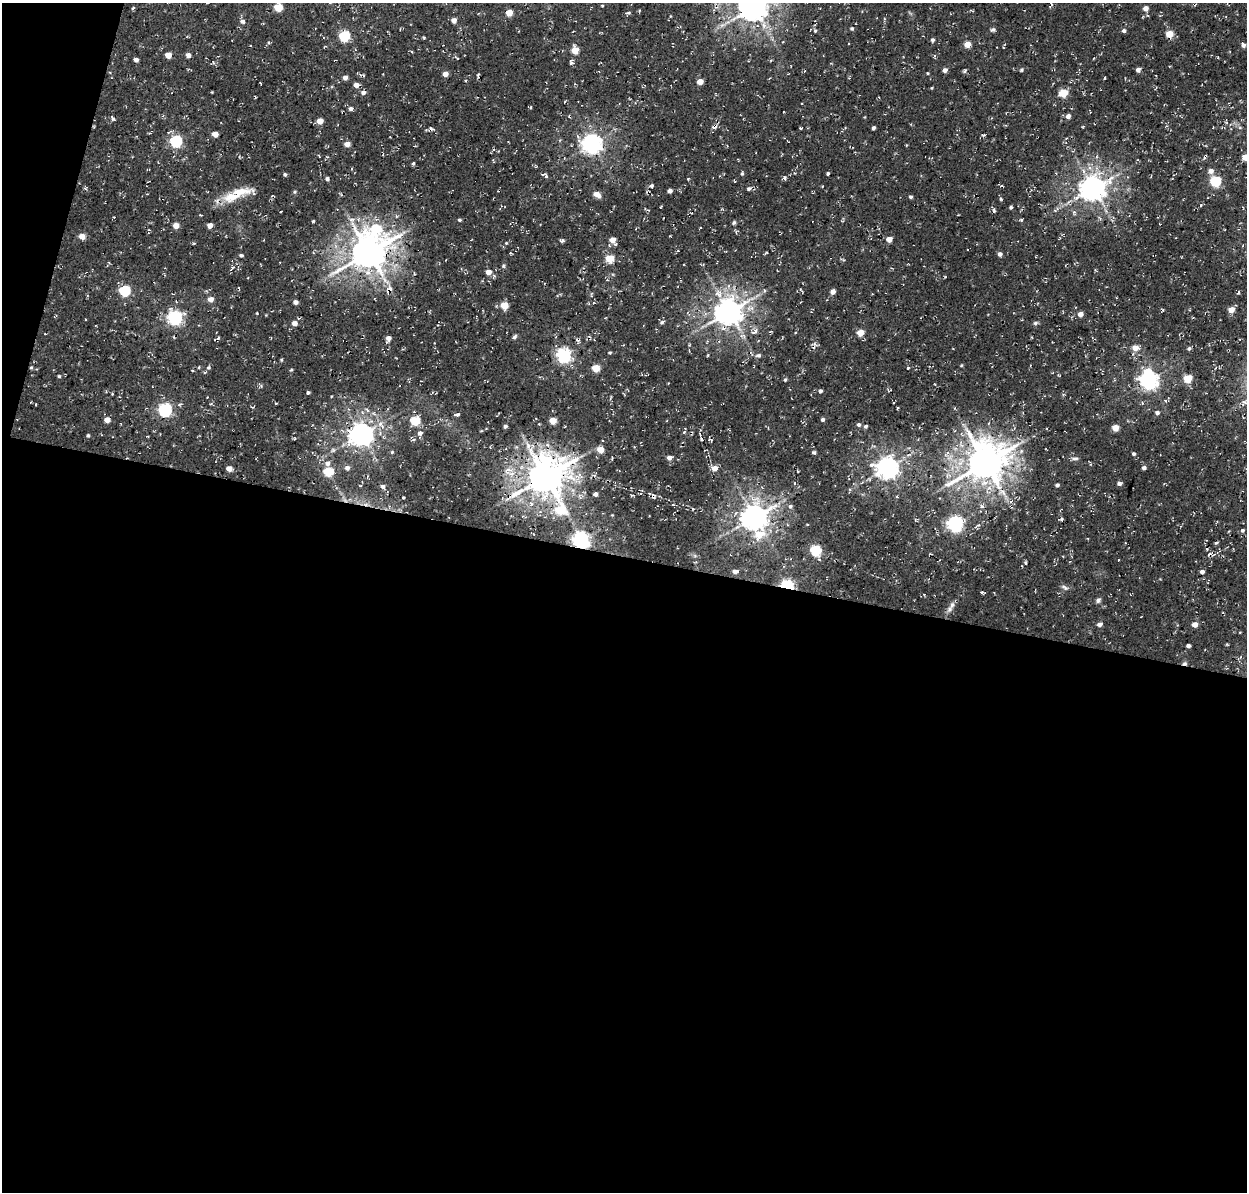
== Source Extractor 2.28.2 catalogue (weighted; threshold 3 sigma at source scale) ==
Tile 13 of 4 x 4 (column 1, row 4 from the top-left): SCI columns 138-1382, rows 321-1510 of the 5246 x 5340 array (HDU 1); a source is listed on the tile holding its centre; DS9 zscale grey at full resolution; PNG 1249 x 1194 px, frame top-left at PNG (2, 3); no overlay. Shown black and unused: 55% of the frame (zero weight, under 3 of 4 exposures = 8% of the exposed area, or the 3 px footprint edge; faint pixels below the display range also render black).
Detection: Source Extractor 2.28.2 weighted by HDU 2 'WHT'; one run over the whole footprint, this tile lists its part. Background 0.00446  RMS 0.0022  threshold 0.00995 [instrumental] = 3 sigma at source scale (4.5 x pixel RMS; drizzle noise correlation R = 1.50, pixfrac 1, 0.0396/0.0396 arcsec/px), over >= 5 px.
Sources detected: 221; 6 cosmic-ray / hot-pixel residue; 1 long thin detection or spike segment (spike, bleed or trail) — not listed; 3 inside a brighter listed object's ellipse — not listed separately; the other 211 listed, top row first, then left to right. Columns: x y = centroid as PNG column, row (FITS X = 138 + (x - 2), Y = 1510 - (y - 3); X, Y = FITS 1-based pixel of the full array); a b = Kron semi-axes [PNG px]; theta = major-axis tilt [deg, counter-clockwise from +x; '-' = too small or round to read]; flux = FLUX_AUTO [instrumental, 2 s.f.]
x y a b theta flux
602 6 4 3 - 0.18
278 7 5 5 - 6.1
753 7 9 8 - 340
133 8 4 3 - 0.37
1145 8 5 5 - 1.4
509 13 4 4 - 3.5
628 13 6 4 10 0.38
454 20 4 4 - 1.4
242 21 6 4 13 0.58
852 29 4 4 - 0.35
993 30 7 4 14 0.47
815 31 5 4 - 0.25
1124 31 5 4 - 0.55
1169 34 5 5 - 4.4
344 36 6 5 - 18
424 37 4 3 - 0.21
933 40 5 4 - 0.46
967 44 5 4 - 3.2
1243 45 5 5 - 0.7
575 50 5 5 - 4.5
168 55 5 4 - 2.4
188 55 5 5 - 0.95
457 58 5 3 - 0.19
136 60 4 4 - 0.7
572 62 6 5 - 0.66
945 70 5 5 - 0.74
1022 70 5 3 - 0.35
1138 70 5 4 - 0.84
964 71 5 4 - 0.42
927 73 3 3 - 0.22
445 74 4 4 - 1.4
345 78 4 4 - 1.1
1105 78 3 2 - 0.26
700 81 5 4 - 2.2
356 85 5 4 - 1.5
932 88 4 3 - 0.18
363 92 6 5 - 0.66
1063 93 5 5 - 7.5
565 101 3 3 - 0.21
351 109 5 5 - 0.67
1068 116 5 4 - 1.1
113 119 6 4 -74 0.43
320 121 5 4 - 2.5
800 128 3 3 - 0.21
873 128 4 3 - 0.46
215 134 5 4 - 2.4
983 135 6 2 5 0.24
176 141 6 6 - 27
347 144 5 4 - 1.7
592 144 7 7 - 130
1246 157 7 4 -11 3.7
413 163 4 4 - 0.31
1211 171 5 5 - 1.2
828 173 3 3 - 0.37
285 174 4 4 - 0.37
742 174 4 4 - 0.36
546 176 5 4 - 0.37
784 178 5 4 - 0.42
327 179 5 4 - 0.54
1215 181 5 5 - 19
1001 185 5 3 - 0.28
651 186 5 5 - 0.43
1093 188 9 8 - 250
749 189 6 5 - 0.45
670 191 4 4 - 0.94
295 192 5 4 - 0.31
597 195 10 6 -33 1.3
231 197 28 13 11 5.5
911 197 4 4 - 0.44
1001 199 5 4 - 0.27
1201 205 5 3 - 0.25
660 207 4 2 - 0.16
1011 207 4 4 - 0.42
994 210 6 4 -74 0.38
1055 210 5 3 - 0.3
281 211 3 2 - 0.17
459 220 4 3 - 0.35
1021 220 5 4 - 0.28
313 221 3 3 - 0.36
734 223 5 4 - 0.39
176 225 5 4 - 2.1
210 225 5 4 - 1.5
376 228 21 14 -13 13
82 236 5 5 - 1.9
889 239 5 4 - 2.2
563 240 6 4 0 0.42
613 240 6 4 -56 2.3
506 243 4 4 - 0.2
369 252 12 10 26 550
1000 254 4 4 - 0.79
241 255 5 4 - 0.41
610 258 5 5 - 6.6
504 266 6 4 -71 0.28
232 268 11 3 55 0.42
892 268 4 3 - 0.19
1095 270 4 3 - 0.21
488 272 6 5 - 1.5
239 288 5 2 - 0.18
389 289 10 6 52 0.99
125 291 6 5 - 18
833 292 5 4 - 1.3
591 295 6 3 -72 0.28
210 299 5 5 - 1.6
295 302 4 4 - 0.94
504 305 5 5 - 4.8
1231 310 5 5 - 2.4
729 312 9 8 - 290
1080 314 5 5 - 1.4
175 318 7 6 - 52
662 322 6 5 - 0.52
294 323 5 5 - 1.4
1035 323 7 5 16 0.4
755 331 10 7 42 0.97
860 333 5 4 - 3.6
514 337 6 4 47 0.44
218 338 5 4 - 0.29
388 338 5 4 - 1.3
1135 348 6 5 - 2.4
1189 348 5 4 - 0.43
610 353 3 3 - 0.3
564 355 6 6 - 51
708 355 5 3 - 0.21
758 355 8 6 4 0.6
281 360 5 3 - 0.24
961 365 4 3 - 0.22
31 367 4 4 - 0.29
199 367 4 3 - 0.19
208 367 6 6 - 0.43
596 368 5 5 - 4.9
908 368 3 3 - 0.21
291 370 5 3 - 0.23
59 376 4 4 - 0.26
1188 378 5 5 - 6.9
785 380 5 4 - 0.33
1149 380 8 7 - 110
935 384 4 4 - 0.18
820 391 4 4 - 0.5
308 392 4 3 - 0.39
276 403 3 3 - 0.19
211 404 5 3 - 0.26
165 410 6 6 - 40
1157 413 6 5 - 0.58
457 414 6 4 13 0.44
823 419 4 4 - 0.58
107 420 5 5 - 1.9
415 421 6 5 - 10
553 421 5 4 - 3.8
859 424 5 5 - 0.52
505 426 4 3 - 0.53
865 426 4 4 - 0.4
1115 428 5 4 - 3.1
684 432 4 4 - 0.26
420 433 6 5 - 0.95
361 434 8 7 - 200
88 435 4 3 - 0.33
147 436 4 2 - 0.18
1034 436 4 3 - 0.19
701 438 12 4 -72 0.58
710 439 10 4 -57 0.39
528 445 12 7 -74 1.6
600 450 5 4 - 3.3
392 452 4 4 - 0.28
1134 454 4 4 - 0.38
669 458 5 5 - 1.1
1075 458 11 3 -2 0.49
327 463 7 6 - 0.98
985 463 13 11 35 640
229 468 5 4 - 1.7
347 468 6 6 - 0.84
715 468 6 6 - 1.9
887 468 8 7 - 160
1144 468 4 4 - 0.65
508 470 15 10 36 2.8
328 472 6 5 - 10
546 476 12 10 37 610
794 483 4 3 - 0.19
1118 484 7 5 -67 0.51
361 485 4 3 - 0.22
1057 485 4 3 - 0.55
383 486 6 5 - 0.68
1003 493 22 10 -46 3.5
515 494 27 10 30 4.3
595 494 4 4 - 0.81
633 495 6 2 1 0.22
403 497 3 3 - 0.36
897 497 4 3 - 0.21
790 506 6 5 - 0.5
982 506 7 5 -28 0.57
560 510 12 8 -81 9.5
755 517 9 8 - 260
1061 520 4 3 - 0.35
955 524 6 6 - 62
1242 530 5 4 - 0.39
759 534 10 8 42 4.8
581 540 7 6 - 87
1217 542 5 3 - 0.32
816 550 6 5 - 19
931 554 3 2 - 0.17
1025 562 5 3 - 0.3
735 571 5 4 - 0.96
1202 572 4 3 - 0.74
787 586 6 4 -13 46
1064 587 11 5 -28 0.57
982 592 3 3 - 0.41
1098 600 7 6 - 0.54
950 609 10 7 73 0.87
1100 624 5 4 - 0.84
1195 624 5 4 - 1.9
1188 646 4 4 - 0.63
1239 658 10 2 31 0.3
1184 663 7 4 9 0.5
Overlapping masked pixels (flux is a lower limit): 7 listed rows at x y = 369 252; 389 289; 31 367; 546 476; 581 540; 787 586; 1184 663
Isophote crosses this tile's border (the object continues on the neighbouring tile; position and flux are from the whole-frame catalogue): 2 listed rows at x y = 753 7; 1246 157
Unlisted compact peaks at least as high as the median listed source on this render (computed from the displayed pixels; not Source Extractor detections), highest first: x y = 814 452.